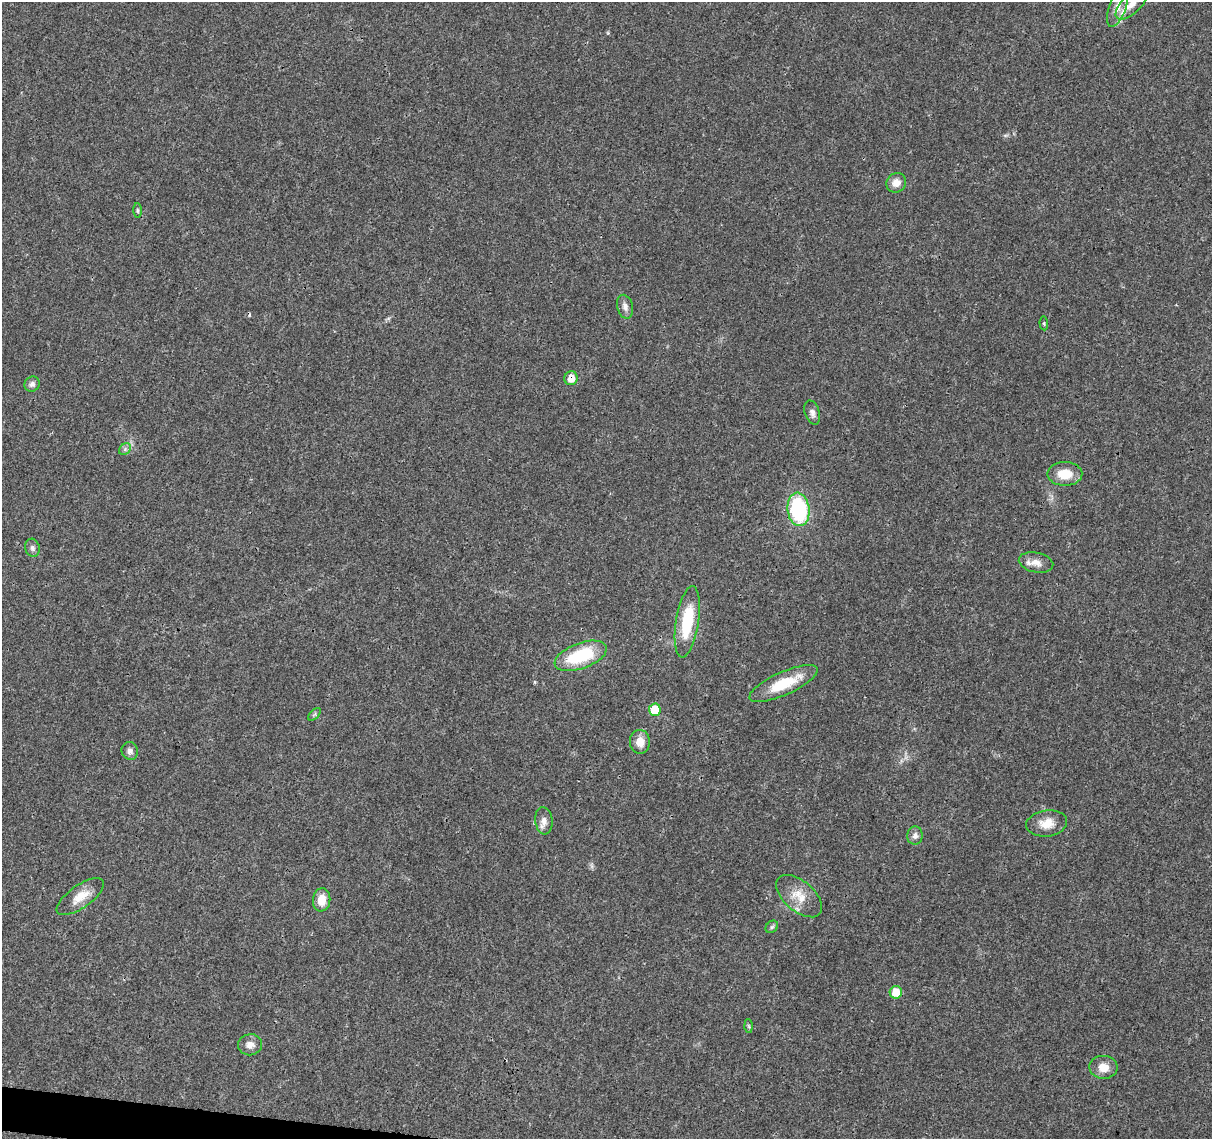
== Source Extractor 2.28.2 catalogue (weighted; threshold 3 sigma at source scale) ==
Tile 7 of 4 x 4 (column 3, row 2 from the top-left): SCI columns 2426-3635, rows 2500-3636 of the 4856 x 5063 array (HDU 1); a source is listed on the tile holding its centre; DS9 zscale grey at full resolution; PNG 1214 x 1141 px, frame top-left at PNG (2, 2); each listed source drawn as its Kron ellipse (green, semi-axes under 4 px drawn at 4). Shown black and unused: <1% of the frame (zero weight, under 3 of 4 exposures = <1% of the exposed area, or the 3 px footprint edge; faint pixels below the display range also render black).
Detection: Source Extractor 2.28.2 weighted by HDU 2 'WHT'; one run over the whole footprint, this tile lists its part. Background 0.0252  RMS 0.0024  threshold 0.011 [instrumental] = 3 sigma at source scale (4.5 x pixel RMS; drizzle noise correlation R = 1.50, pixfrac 1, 0.0396/0.0396 arcsec/px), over >= 5 px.
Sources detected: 34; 1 cosmic-ray / hot-pixel residue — neither listed nor drawn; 1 inside a brighter listed object's ellipse — not listed separately; the other 32 listed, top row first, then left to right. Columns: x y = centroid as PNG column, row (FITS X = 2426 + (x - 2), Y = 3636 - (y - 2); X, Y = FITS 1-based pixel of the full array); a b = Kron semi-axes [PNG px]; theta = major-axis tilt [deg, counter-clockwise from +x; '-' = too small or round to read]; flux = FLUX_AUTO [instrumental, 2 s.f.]
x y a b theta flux
1131 4 19 9 44 2.4
1118 6 21 8 71 2.8
896 183 10 9 - 2.1
137 210 7 3 -89 0.35
625 307 12 8 -75 1.2
1044 323 7 3 -86 0.32
571 378 7 6 - 2.4
32 384 8 7 - 0.86
812 413 12 7 -72 1.2
125 449 7 5 47 0.6
1065 474 17 11 0 4.8
798 509 17 11 -83 24
32 548 9 7 -75 0.92
1036 562 17 10 -12 2.2
687 622 36 11 81 12
581 656 27 12 20 14
783 684 37 11 24 8.8
655 710 6 6 - 6.2
314 714 8 4 45 0.39
640 742 12 10 -86 2.7
130 751 9 8 - 1
544 821 14 8 -83 1.6
1047 823 20 13 7 3.5
915 835 9 8 - 1.1
799 896 27 15 -40 4.7
80 897 28 11 35 4.1
322 900 12 8 82 3.3
772 927 7 5 45 0.52
896 992 6 6 - 4.5
749 1026 6 4 -88 0.34
250 1045 12 10 9 1.8
1103 1067 14 11 -4 3
Overlapping masked pixels (flux is a lower limit): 1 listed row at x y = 571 378
Isophote crosses this tile's border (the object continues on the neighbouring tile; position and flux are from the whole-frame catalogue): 2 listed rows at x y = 1131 4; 1118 6